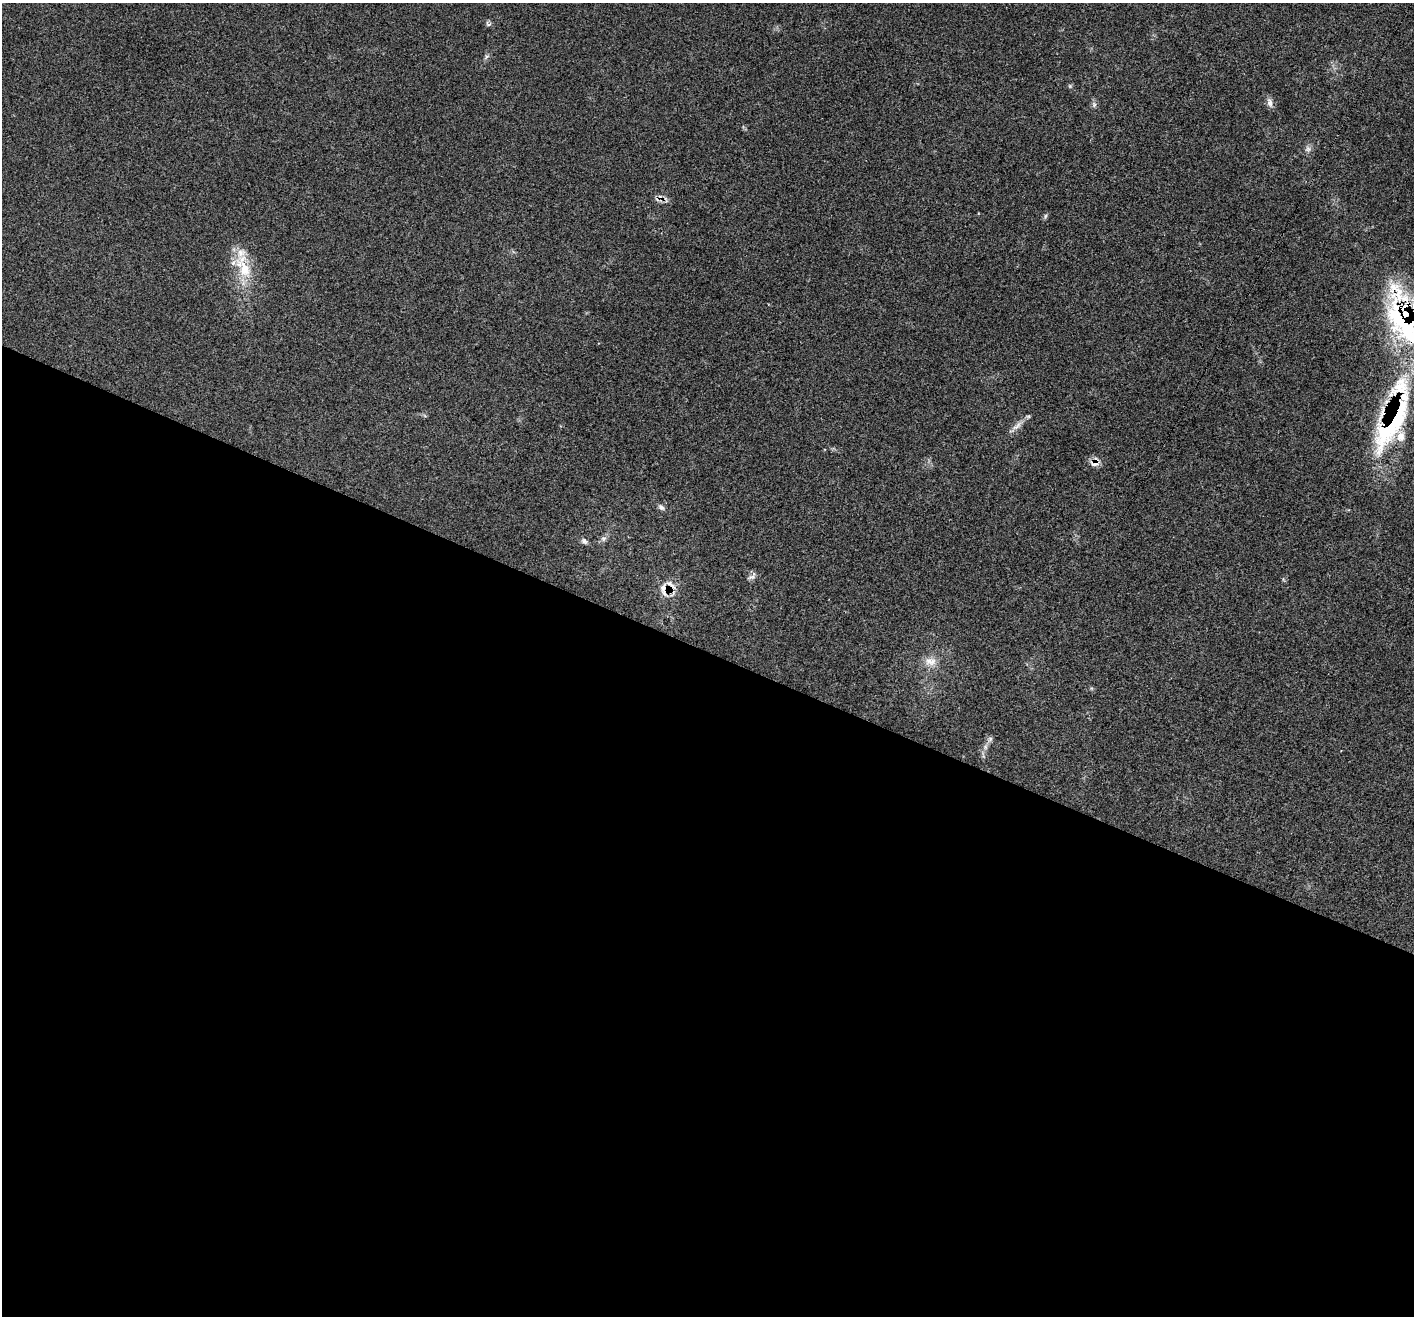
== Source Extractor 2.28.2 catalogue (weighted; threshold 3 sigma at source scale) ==
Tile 14 of 4 x 4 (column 2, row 4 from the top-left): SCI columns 1438-2849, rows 306-1619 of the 5693 x 5706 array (HDU 1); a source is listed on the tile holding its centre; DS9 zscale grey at full resolution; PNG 1416 x 1318 px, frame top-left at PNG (2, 3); no overlay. Shown black and unused: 51% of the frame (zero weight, under 3 of 4 exposures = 2% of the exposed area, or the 3 px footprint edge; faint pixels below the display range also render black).
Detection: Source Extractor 2.28.2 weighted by HDU 2 'WHT'; one run over the whole footprint, this tile lists its part. Background 0.0705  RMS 0.0055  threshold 0.0249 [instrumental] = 3 sigma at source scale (4.5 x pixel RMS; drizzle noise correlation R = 1.50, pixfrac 1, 0.05/0.05 arcsec/px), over >= 5 px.
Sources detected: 22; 5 inside a brighter listed object's ellipse — not listed separately; the other 17 listed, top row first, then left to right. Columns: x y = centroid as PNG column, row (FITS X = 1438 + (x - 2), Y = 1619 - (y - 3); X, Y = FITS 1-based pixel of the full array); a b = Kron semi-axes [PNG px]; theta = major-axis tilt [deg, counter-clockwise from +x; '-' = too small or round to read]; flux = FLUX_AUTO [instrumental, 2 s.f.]
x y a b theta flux
486 57 7 4 71 1
1270 103 14 7 -77 2.4
1094 105 8 4 89 1.2
1308 149 7 7 - 1.6
1045 216 6 4 87 0.87
244 269 33 15 -64 17
1410 326 96 43 -63 95
1017 426 17 5 39 3.4
1392 426 94 23 57 69
1095 463 15 9 65 3.4
661 507 9 6 -38 1.6
603 539 7 6 - 1.5
584 541 8 6 -32 1.5
751 577 11 5 14 1.6
665 588 16 11 10 7.2
930 661 18 11 -9 5.7
990 739 7 6 - 1.3
Overlapping masked pixels (flux is a lower limit): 4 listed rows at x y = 1410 326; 1392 426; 1095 463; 665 588
Isophote crosses this tile's border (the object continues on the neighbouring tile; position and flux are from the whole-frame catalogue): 1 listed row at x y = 1410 326